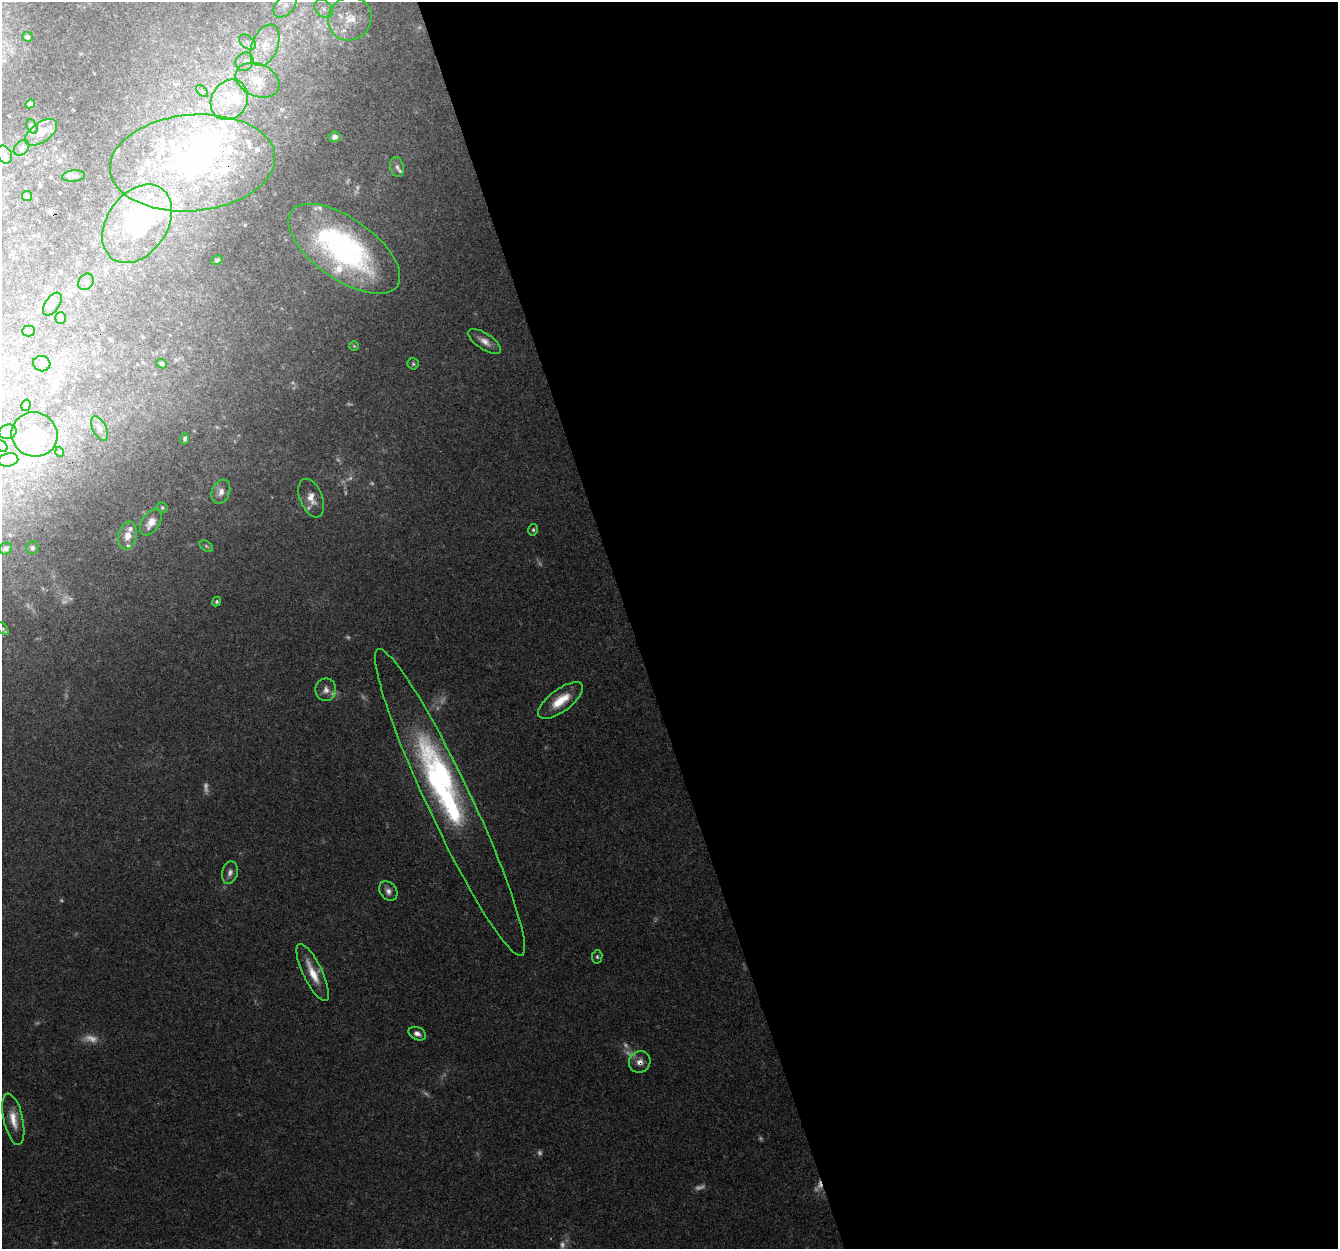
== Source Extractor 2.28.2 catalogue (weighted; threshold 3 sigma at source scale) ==
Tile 8 of 4 x 4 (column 4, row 2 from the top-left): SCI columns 4010-5345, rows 2612-3858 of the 5345 x 5167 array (HDU 1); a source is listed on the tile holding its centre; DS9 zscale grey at full resolution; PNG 1340 x 1251 px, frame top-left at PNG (2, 2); each listed source drawn as its Kron ellipse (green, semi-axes under 4 px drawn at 4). Shown black and unused: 53% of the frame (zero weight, under 3 of 4 exposures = <1% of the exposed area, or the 3 px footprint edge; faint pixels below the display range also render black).
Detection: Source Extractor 2.28.2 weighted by HDU 2 'WHT'; one run over the whole footprint, this tile lists its part. Background 0.0796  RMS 0.0052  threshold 0.0236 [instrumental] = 3 sigma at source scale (4.5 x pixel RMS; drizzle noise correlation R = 1.50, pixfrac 1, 0.0396/0.0396 arcsec/px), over >= 5 px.
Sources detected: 111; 21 too faint to see at this stretch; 4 inside a brighter object's white glare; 1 cosmic-ray / hot-pixel residue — neither listed nor drawn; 24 inside a brighter listed object's ellipse — not listed separately; the other 61 listed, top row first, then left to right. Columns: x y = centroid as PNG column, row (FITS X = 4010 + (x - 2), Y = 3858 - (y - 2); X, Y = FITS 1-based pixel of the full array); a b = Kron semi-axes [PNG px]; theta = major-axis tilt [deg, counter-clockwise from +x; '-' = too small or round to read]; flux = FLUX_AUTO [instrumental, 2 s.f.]
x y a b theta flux
285 5 14 9 48 5.6
324 9 10 8 -46 3.7
350 19 22 21 - 16
27 37 5 4 - 0.96
247 42 9 6 -37 2.5
265 45 22 13 68 13
245 62 9 8 - 3.5
257 80 23 16 -24 14
202 91 7 4 -46 1.2
229 100 21 18 61 17
30 104 5 4 - 1.9
32 126 7 5 -63 1
41 132 18 10 35 5.8
334 137 6 5 - 2.2
21 148 9 6 43 1.7
5 155 9 7 -64 3.2
192 163 83 48 5 180
397 167 10 6 -73 2.1
74 176 11 5 5 1.4
27 196 5 5 - 0.82
137 224 43 30 56 76
344 249 65 30 -35 120
217 260 6 4 30 1.1
86 282 9 7 53 1.7
52 304 13 7 54 2.5
61 318 5 5 - 0.83
28 331 6 5 - 0.98
485 341 19 8 -35 4.5
354 346 5 5 - 0.63
42 364 9 7 -16 2.2
161 364 5 4 - 1.5
413 364 5 5 - 0.89
26 405 6 4 72 0.88
99 429 13 6 -64 3.2
8 432 9 7 15 1.7
34 434 23 22 - 20
185 439 5 4 - 1.1
2 446 6 5 - 0.96
60 452 5 3 - 0.46
8 460 10 6 10 2.4
221 492 12 9 69 3.6
311 498 20 11 -68 6.5
162 508 6 4 -45 0.81
151 522 14 8 57 6.1
533 530 6 4 76 0.94
128 535 14 9 77 5.6
206 546 7 5 -36 0.98
32 548 6 6 - 1.1
6 549 6 6 - 1.3
217 601 5 4 - 0.95
3 629 7 4 -46 1.1
326 690 11 10 - 3.6
561 700 27 11 37 13
450 802 169 22 -65 98
230 873 11 7 76 2.7
388 891 11 8 -51 2.8
597 957 6 5 - 1
313 972 31 9 -64 11
417 1034 9 6 -25 2.8
640 1062 11 10 - 4.1
13 1119 26 9 -77 8.4
Overlapping masked pixels (flux is a lower limit): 2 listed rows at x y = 450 802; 640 1062
Isophote crosses this tile's border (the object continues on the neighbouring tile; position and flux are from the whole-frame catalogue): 2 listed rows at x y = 285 5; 2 446
Unlisted compact peaks at least as high as the median listed source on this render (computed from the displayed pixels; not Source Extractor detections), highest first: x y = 293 383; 350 404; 37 1023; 194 431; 66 696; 216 427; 176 360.